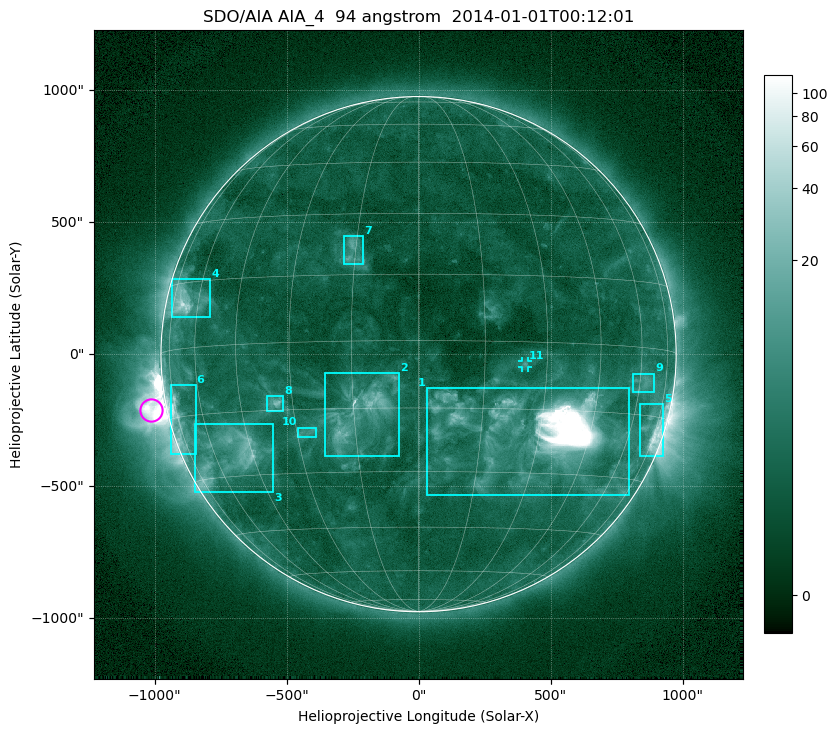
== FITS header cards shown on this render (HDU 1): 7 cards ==
TELESCOP= 'SDO/AIA'
INSTRUME= 'AIA_4'
WAVELNTH=                   94
WAVEUNIT= 'angstrom'
DATE-OBS= '2014-01-01T00:12:01.12'
CTYPE1  = 'HPLN-TAN'
CTYPE2  = 'HPLT-TAN'

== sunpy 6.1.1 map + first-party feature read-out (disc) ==
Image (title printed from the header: SDO/AIA AIA_4  94 angstrom  2014-01-01T00:12:01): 1024 x 1024 px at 2.4 arcsec/px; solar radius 976 arcsec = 407 px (full disc in frame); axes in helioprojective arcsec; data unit not stated in the header (colour bar unlabelled)
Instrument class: DISC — disc imager (sunpy class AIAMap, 94 A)
Bright regions (active regions / flare kernels): reference = the median radial profile (limb darkening/brightening removed); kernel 9 px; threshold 5 sigma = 4.94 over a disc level ~2.02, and >= 1.15x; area >= 12 px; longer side >= 10 px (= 24 arcsec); searched inside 0.97 R_sun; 11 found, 11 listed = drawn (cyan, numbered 1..; 1 of them under ~33 arcsec drawn as corner ticks so the feature stays visible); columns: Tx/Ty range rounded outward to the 5 arcsec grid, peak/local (2 s.f.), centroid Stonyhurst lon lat
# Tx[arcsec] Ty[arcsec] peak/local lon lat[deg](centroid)
1 30..800 -535..-130 139 +30 -20
2 -355..-75 -385..-70 13 -13 -16
3 -850..-550 -520..-265 13 -52 -24
4 -935..-790 140..285 17 -66 +10
5 840..930 -385..-190 16 +71 -17
6 -940..-845 -380..-115 14 -72 -16
7 -285..-205 340..450 5.9 -16 +21
8 -575..-510 -215..-155 12 -35 -13
9 810..895 -145..-75 4.4 +62 -8
10 -455..-385 -315..-275 3.8 -27 -20
11 390..415 -50..-25 4.5 +25 -5
Off-limb structures (1.02-1.3 R_sun): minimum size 162 px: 2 found; the strongest spans PA ~65..140 deg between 1.02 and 1.3 R_sun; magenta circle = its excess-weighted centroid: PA ~100 deg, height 1.06 R_sun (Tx ~-1015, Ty ~-210 arcsec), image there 42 x the reference